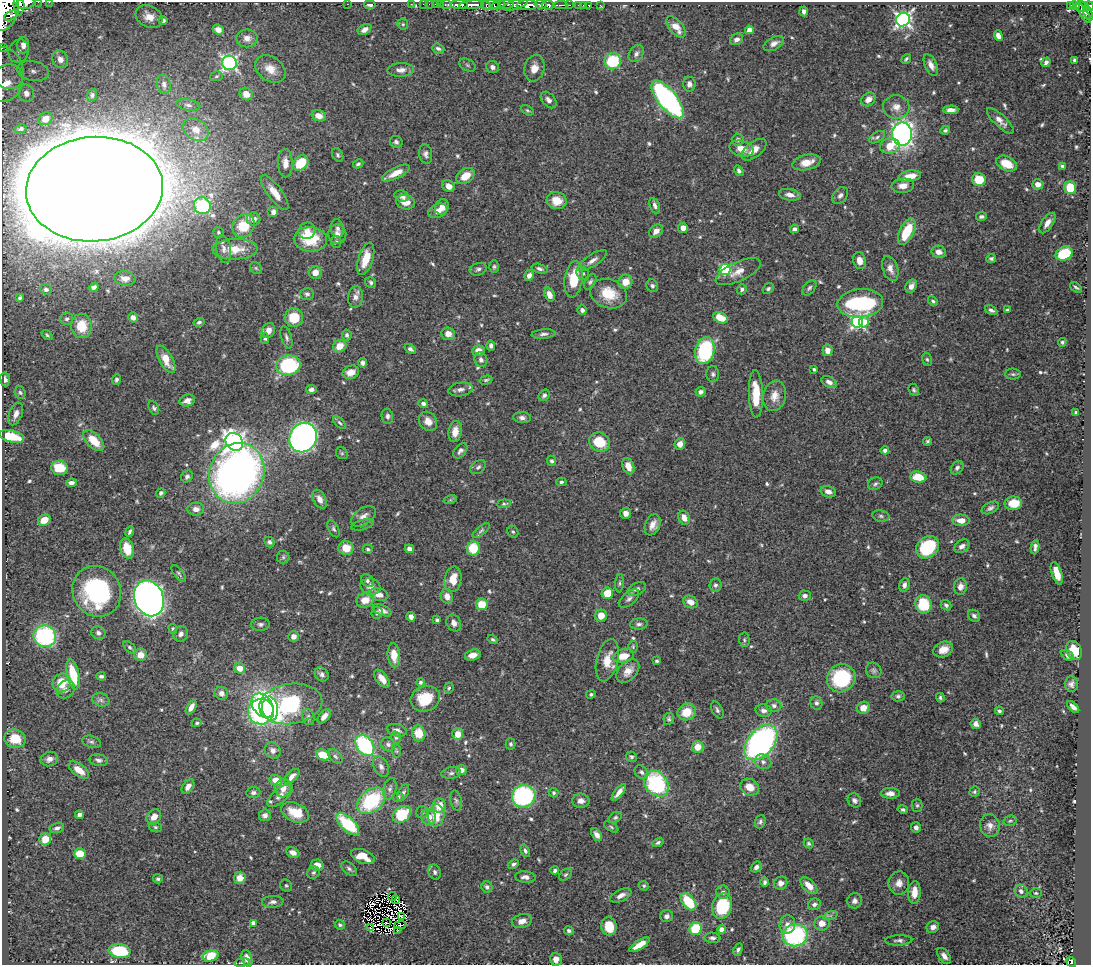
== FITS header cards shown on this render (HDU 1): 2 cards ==
NAXIS1  =                 1089
NAXIS2  =                  963

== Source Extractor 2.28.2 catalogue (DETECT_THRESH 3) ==
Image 1089 x 963 px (HDU 1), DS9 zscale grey, 1 PNG px = 1 image px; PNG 1093 x 967 px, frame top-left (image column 1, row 963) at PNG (2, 2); each listed source drawn as its Kron ellipse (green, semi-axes under 4 px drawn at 4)
Background 0.446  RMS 0.014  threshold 0.0413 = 3 sigma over >= 5 px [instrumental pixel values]
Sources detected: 637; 9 with non-positive FLUX_AUTO (blend fragments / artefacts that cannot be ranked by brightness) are neither listed nor drawn; of the other 628, the 500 brightest by FLUX_AUTO listed and drawn (128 fainter detections omitted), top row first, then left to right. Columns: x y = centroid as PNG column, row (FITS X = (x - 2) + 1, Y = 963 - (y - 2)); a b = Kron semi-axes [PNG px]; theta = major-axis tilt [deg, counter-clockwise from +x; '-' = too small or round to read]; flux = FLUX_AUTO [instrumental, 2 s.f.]
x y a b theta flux
38 2 2 2 - 26
49 2 2 2 - 7.9
25 3 9 5 10 680
347 4 2 2 - 4
411 4 2 2 - 8.8
423 4 2 2 - 8.8
429 4 2 2 - 8.3
436 4 3 2 - 18
440 4 3 2 - 6.5
506 4 7 3 -5 220
541 4 6 3 -12 260
19 5 10 5 -87 700
370 5 6 4 -6 3.5
446 5 6 3 0 36
459 5 9 3 1 600
471 5 12 3 5 830
486 5 5 4 - 150
490 5 9 4 3 38
498 5 7 3 18 370
515 5 13 4 16 440
527 5 10 5 3 1300
548 5 6 4 -4 490
561 5 6 2 0 110
569 5 3 2 - 43
579 5 3 3 - 26
583 5 2 2 - 5.6
589 5 3 3 - 7.4
600 5 3 2 - 5.8
1075 5 5 3 - 76
1070 6 4 3 - 60
1089 6 5 3 - 100
1082 7 7 5 -13 140
5 11 20 12 74 2800
804 11 5 3 - 3
1083 13 12 4 -56 250
1088 13 8 3 -67 89
11 15 7 2 24 360
149 17 14 10 -28 10
163 20 4 4 - 2.1
903 20 7 6 - 280
403 24 5 5 - 1.6
676 27 12 6 -49 11
365 29 7 5 31 5
218 30 6 5 - 5.7
749 30 4 4 - 7.2
998 36 5 4 - 5.6
247 38 10 9 - 6.7
737 39 7 5 32 4.2
774 43 11 6 28 4.9
23 45 8 6 87 5.8
2 48 2 2 - 2.7
438 49 6 4 -21 3.1
19 51 12 10 67 8.4
636 54 9 7 56 3.3
60 59 9 7 -62 8.8
906 59 5 3 - 1.5
1075 60 4 4 - 2.2
613 61 8 8 - 46
1046 62 5 4 - 2.6
229 63 7 7 - 220
467 65 9 5 -28 2.4
931 65 12 6 -64 6
493 67 6 6 - 4.3
6 68 22 16 -63 22
534 68 13 10 75 12
270 69 17 12 -37 12
401 70 13 6 2 5.2
33 71 16 9 -10 12
217 76 6 4 18 1.6
6 83 19 16 63 22
164 84 10 7 -76 3.6
689 84 7 6 - 3.9
26 93 9 7 -66 5.7
246 94 7 6 - 10
92 95 6 5 - 2.5
668 99 23 9 -51 250
868 99 8 6 41 7.3
549 100 9 6 -49 4.2
188 105 12 5 -10 3.7
896 107 13 12 - 8.6
527 110 7 4 -30 1.6
951 110 7 4 1 5.3
319 116 7 5 -19 8.4
46 119 7 6 - 7.6
1000 121 17 6 -43 6.4
21 129 6 4 13 2
196 130 13 10 -35 13
945 130 5 4 - 2
902 134 11 10 - 350
877 137 9 5 32 2.4
738 140 6 5 - 2.9
396 142 6 6 - 2.3
890 146 10 7 13 16
741 149 12 7 -15 11
754 150 14 7 38 9.5
426 154 10 6 -81 3.4
338 155 7 5 -60 2
807 162 14 7 13 12
285 163 14 7 -88 6.9
301 163 8 6 42 30
358 164 5 4 - 1.7
1006 164 11 7 -25 19
1063 166 4 3 - 2.4
739 171 5 4 - 2.2
396 173 15 5 27 10
465 176 10 7 35 13
910 176 11 5 10 12
979 180 7 6 - 21
1038 184 5 5 - 6
448 186 6 5 - 6.3
903 186 11 7 7 7.1
1070 188 6 6 - 34
94 189 68 52 5 12000
275 193 21 7 -53 11
790 195 11 6 -10 5.2
840 195 9 6 52 3.5
402 196 7 5 -13 4.5
557 201 10 8 -16 15
406 202 9 7 -14 9.8
655 205 8 5 -69 3
202 206 9 8 - 130
442 207 8 7 - 5.8
438 211 10 7 22 6.4
273 212 5 5 - 4.6
981 217 5 4 - 2.4
254 219 7 6 - 5.1
1047 223 12 5 56 6.2
243 226 12 10 57 30
337 228 9 6 -77 3.2
683 228 5 4 - 5.7
794 229 4 4 - 3.1
307 231 9 8 - 6.6
656 231 7 6 - 5.2
907 231 14 7 64 35
218 232 6 5 - 1.6
337 234 10 9 - 5.8
310 239 17 12 -4 40
336 242 6 5 - 1.6
224 249 14 7 -79 5
235 249 22 10 1 22
939 252 7 6 - 6.1
1064 254 9 6 24 47
366 259 17 7 72 17
991 259 5 4 - 2
592 260 17 6 33 5.8
860 261 8 6 -75 7.2
494 266 6 4 89 1.6
256 268 6 5 - 1.6
478 269 8 6 17 2.8
540 269 8 4 -16 2.7
725 269 5 5 - 89
890 269 13 7 -71 6.6
738 272 24 9 25 11
315 273 6 6 - 8.8
583 273 7 6 - 2.2
529 275 5 4 - 4.5
125 278 11 7 -6 6.1
574 279 18 9 82 28
371 282 6 5 - 1.8
590 282 8 5 58 2.2
626 282 7 7 - 12
652 286 6 5 - 2.4
911 286 7 5 61 5.5
94 287 5 4 - 2.6
1076 287 7 3 -37 1.6
809 288 9 5 51 2.3
46 289 6 5 - 2.8
742 289 5 5 - 2.7
768 289 6 4 35 1.9
307 294 7 6 - 2.4
609 294 19 14 -20 25
549 295 7 5 -68 7.3
355 297 11 7 82 5.1
20 298 4 3 - 1.5
933 301 5 4 - 1.7
860 303 23 14 5 110
582 310 5 4 - 2.6
991 310 6 4 -27 2.6
1007 310 4 3 - 1.5
133 317 5 5 - 5.3
294 318 9 9 - 24
721 318 8 5 -26 16
67 319 6 6 - 2.4
199 322 5 4 - 2.2
857 322 6 5 - 200
864 322 6 4 81 13
81 326 12 10 -83 24
268 330 8 6 60 5.8
448 334 7 6 - 7.5
543 334 12 4 5 3
47 335 6 4 -39 1.5
347 335 5 5 - 2.3
286 337 11 5 -74 2.8
265 338 5 4 - 2.1
1062 342 4 4 - 1.5
340 346 7 6 - 12
491 346 5 4 - 2.8
410 349 6 4 -37 2.7
705 350 13 9 76 75
827 350 6 5 - 5.9
478 351 6 5 - 8.4
166 359 15 6 -61 14
927 359 6 5 - 1.8
481 360 7 6 - 3.6
362 363 4 4 - 3.1
288 365 12 10 12 89
814 369 3 3 - 1.7
351 372 8 6 20 9.5
713 374 8 6 -88 2.4
1013 374 8 5 -1 1.8
5 379 7 4 -83 3.2
116 379 5 4 - 2.4
486 380 6 4 15 1.5
829 382 8 5 -31 4.3
311 389 5 4 - 3.5
460 389 12 6 9 5
914 390 6 4 -63 1.8
701 392 5 4 - 3.5
20 393 6 5 - 1.8
756 394 24 7 -88 26
544 395 6 5 - 2.8
774 396 15 11 76 10
187 401 8 6 15 5.6
423 404 4 4 - 3.2
154 408 7 5 -64 2
1076 413 3 3 - 2.1
16 414 12 6 69 4.8
387 416 7 5 -79 2.6
522 418 9 5 -6 3.3
428 421 10 8 -50 7.7
339 423 8 4 -41 1.7
455 431 11 6 81 8.9
12 436 12 6 -14 26
303 438 15 13 60 460
94 441 13 7 -45 18
927 441 4 4 - 1.6
234 442 9 8 - 400
599 442 10 9 - 29
680 444 6 5 - 6.9
885 450 4 4 - 3.5
460 451 9 5 49 3.2
342 453 6 5 - 1.6
552 461 5 4 - 2.5
628 466 8 5 -68 10
478 467 9 6 37 2.6
59 468 8 7 - 25
957 468 7 5 49 2.8
237 473 31 27 68 560
187 477 6 5 - 2.6
918 477 8 5 -8 19
561 482 5 4 - 1.6
71 483 5 4 - 3.6
875 484 8 6 28 2.4
828 492 8 5 -16 5.1
161 493 5 4 - 2.1
320 499 10 6 -62 6.7
450 500 7 4 18 1.5
1013 503 9 6 2 17
504 504 7 3 5 1.6
990 508 9 5 27 2.8
196 509 8 6 3 5.4
625 513 5 5 - 4.4
363 516 13 8 35 6.4
881 516 8 5 -10 2.1
684 518 7 5 -64 8.8
44 520 6 5 - 13
961 520 9 5 -2 8.5
363 525 12 5 16 2
653 525 11 7 67 6.7
334 529 9 5 -63 2.3
481 531 10 4 39 2.2
130 532 5 3 - 1.9
513 532 6 5 - 1.6
269 542 6 5 - 2.6
962 546 8 6 35 4.6
928 547 12 10 40 68
1035 547 7 4 83 3.5
127 548 10 6 -74 19
346 548 7 7 - 15
473 548 7 6 - 31
368 549 5 4 - 1.6
409 549 5 4 - 4.3
283 557 6 6 - 2
179 573 10 4 -52 2
1057 573 12 5 -71 13
453 579 13 8 80 16
367 581 7 5 -48 2.4
620 583 9 4 85 1.8
715 585 6 6 - 2.5
904 585 7 5 74 3.5
370 586 10 8 -15 5.4
960 587 8 6 83 5.1
637 589 10 6 25 3.1
97 591 26 24 -61 120
607 593 6 5 - 19
379 595 9 6 -16 7.9
447 596 7 6 - 6.7
805 596 6 5 - 3.3
149 598 18 14 -69 790
629 599 12 6 40 3.5
365 600 9 7 24 11
690 602 8 6 -27 7.8
482 604 6 6 - 21
923 604 9 8 - 43
946 605 6 4 -41 2
382 610 10 5 -23 5.4
377 613 6 5 - 2.6
601 615 6 6 - 12
974 616 7 5 -42 2.6
411 617 5 4 - 5.3
437 620 4 4 - 2.2
454 623 9 7 -66 4.3
260 624 9 6 3 2.8
639 624 8 6 3 2.9
173 629 5 4 - 1.6
98 633 7 6 - 3.6
181 634 8 7 - 3.9
45 636 11 10 - 120
294 636 5 5 - 5
493 639 5 4 - 1.8
744 640 7 5 -87 1.8
130 647 7 4 -44 1.9
633 647 6 5 - 1.6
943 650 10 7 20 9.7
1074 650 10 7 -63 15
141 655 6 6 - 8.8
394 655 12 6 -85 13
473 655 8 5 16 6.6
1067 655 7 4 -32 2.6
623 656 10 7 13 16
607 660 21 10 76 16
657 661 3 3 - 1.7
240 668 5 5 - 11
874 670 8 7 - 2.7
628 671 14 9 48 8.8
73 674 15 6 -78 30
322 674 7 6 - 3.2
101 676 4 3 - 2
841 678 14 13 - 70
382 679 10 5 -52 7.8
420 682 4 4 - 2.3
62 683 9 9 - 21
1071 684 7 6 - 3.5
449 688 5 4 - 1.6
66 689 10 8 46 5.1
221 693 7 6 - 4
591 694 5 4 - 1.6
898 696 6 5 - 2.1
940 698 5 3 - 1.5
425 699 15 12 20 30
101 700 9 6 -18 3.1
816 703 7 6 - 3
291 704 31 20 8 190
262 705 13 9 -53 86
774 706 7 6 - 3.2
191 707 8 4 59 6
1073 707 7 4 -44 3.9
863 708 6 6 - 9
270 709 12 8 -80 62
717 710 9 5 -62 2.5
764 710 8 6 -9 4
999 711 4 3 - 1.8
261 712 13 12 - 110
687 712 9 8 - 18
324 716 8 4 48 5.3
308 717 8 6 -75 2.6
669 719 6 5 - 1.9
197 723 5 4 - 1.8
976 724 5 5 - 4.8
397 730 10 6 -13 4.3
419 733 8 6 -82 18
458 734 6 5 - 9.7
396 738 6 4 -74 1.5
15 739 11 9 -12 24
91 742 9 6 -17 2.6
761 742 20 13 50 280
388 744 7 6 - 2.8
511 744 5 5 - 1.8
365 745 11 8 -53 100
698 747 6 5 - 14
273 750 8 7 - 4.6
396 751 7 4 -81 1.5
323 755 7 5 -19 18
335 756 9 5 -45 2.2
631 757 6 5 - 2.2
49 759 9 7 21 4.4
99 760 9 6 -8 3.2
763 762 8 7 - 3.7
381 767 11 7 -61 4.3
79 770 12 6 -36 12
461 770 5 5 - 5.9
641 772 7 6 - 2.6
451 773 10 6 7 2.7
292 776 9 5 45 5.2
276 780 6 5 - 13
656 784 14 11 -52 98
188 786 8 5 52 4.8
750 787 10 8 -31 12
283 788 9 8 - 7.9
390 789 11 6 77 3.5
619 792 10 4 51 6.3
974 792 5 5 - 1.6
253 793 7 5 6 2.8
403 793 9 5 65 2.3
554 793 5 4 - 1.5
890 793 9 5 1 6.1
280 796 15 7 41 5.5
524 796 12 11 - 150
398 797 5 5 - 2.2
854 800 7 6 - 3.3
371 801 16 11 40 70
456 801 10 5 -78 2.9
581 801 8 7 - 5.3
917 805 6 5 - 1.7
439 806 7 6 - 16
903 809 5 4 - 2
295 812 14 9 -23 20
422 812 6 6 - 1.9
402 814 10 7 35 43
79 815 4 4 - 3.4
265 815 6 6 - 3.5
436 815 11 8 85 16
154 817 8 6 52 6.8
429 817 8 7 - 10
615 817 7 5 31 1.8
1010 821 7 5 13 1.6
760 822 7 5 69 2.5
348 824 14 7 -44 48
990 826 11 9 -78 6.1
155 827 7 5 -16 1.6
611 827 8 4 -31 1.5
916 827 5 5 - 4.2
57 828 7 5 15 2.7
597 835 7 4 -57 4.2
45 839 6 6 - 12
658 842 6 4 32 2
809 843 5 4 - 1.7
525 851 6 4 -68 2.2
293 852 7 5 -23 5.6
80 854 6 5 - 23
363 856 12 6 -22 16
513 864 6 4 23 2.4
317 865 6 5 - 8.4
756 867 6 5 - 3.7
349 869 9 5 -38 2.7
555 871 4 4 - 2.4
435 872 8 6 -68 2.8
313 873 6 6 - 1.9
566 875 7 5 39 1.7
525 877 10 5 -5 4.4
240 878 6 6 - 8.3
158 879 5 4 - 2.1
765 882 5 4 - 2.1
781 883 7 6 - 5.3
899 883 11 10 - 7
286 886 6 5 - 1.6
644 886 5 4 - 1.5
809 886 10 5 -45 11
487 887 6 5 - 2.4
1021 891 7 6 - 3.5
723 892 7 6 - 2.6
914 892 11 6 88 11
1036 893 6 5 - 1.5
621 895 11 5 27 5.5
392 897 4 2 - 1.6
395 900 3 2 - 1.6
854 901 7 7 - 4
273 902 11 6 5 3.6
689 902 10 6 -51 37
814 904 6 5 - 2.9
722 906 13 10 74 47
666 916 6 6 - 3.7
830 916 7 4 18 1.7
402 917 3 2 - 1.9
522 921 10 7 16 6.6
386 922 2 2 - 1.9
254 923 4 4 - 6.5
822 923 7 7 - 9
787 924 9 7 76 6.1
340 925 5 4 - 1.7
400 925 6 3 5 1.8
609 926 9 7 -81 21
370 927 3 2 - 3.8
933 927 6 5 - 4.6
695 929 6 6 - 42
398 930 2 2 - 2.4
722 930 4 4 - 8
569 931 5 4 - 2
795 935 12 11 - 110
712 938 8 5 -4 2.9
899 940 13 5 2 3
640 945 11 4 32 12
738 950 6 4 64 2.2
120 951 11 7 -9 45
210 956 8 5 16 25
944 956 9 5 -54 4.9
247 958 9 5 -73 5.6
556 959 6 6 - 6.6
242 962 8 4 8 1.8
1071 962 5 3 - 57
At the frame edge (FLAGS 8, measured only in part): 9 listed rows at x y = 38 2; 49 2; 25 3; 19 5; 1089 6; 5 11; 2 48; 6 83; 1071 962
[128 fainter detections neither listed nor drawn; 9 non-positive-flux detections neither listed nor drawn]